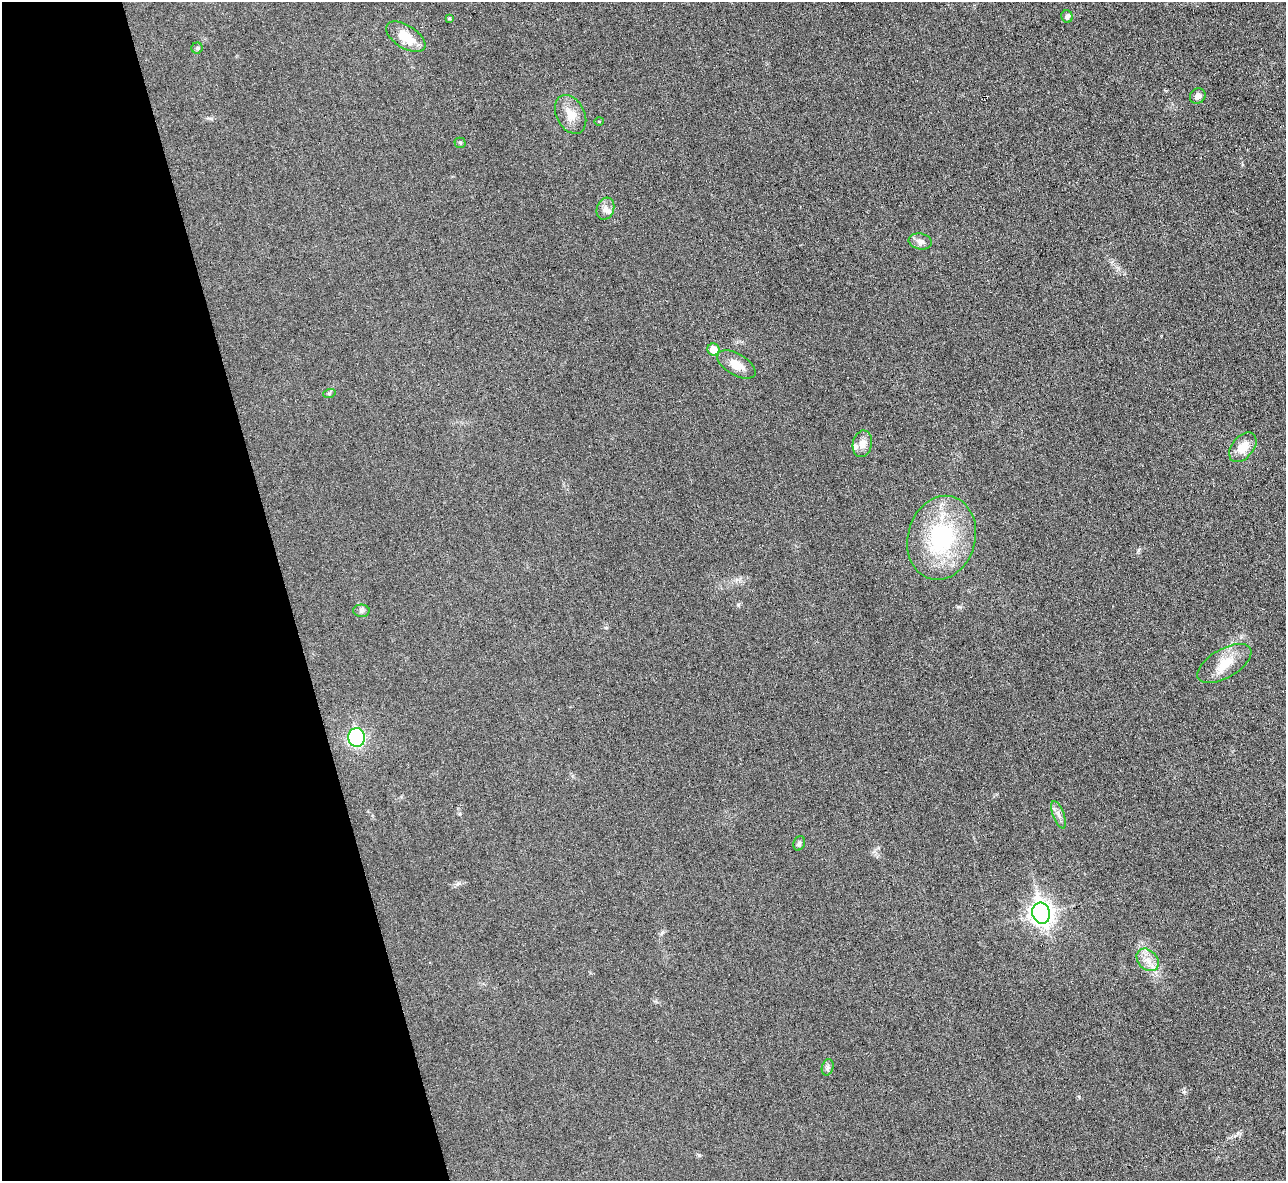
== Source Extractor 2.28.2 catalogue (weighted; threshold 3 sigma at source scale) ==
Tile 5 of 4 x 4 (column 1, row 2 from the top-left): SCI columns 1-1284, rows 2502-3680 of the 5139 x 5124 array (HDU 1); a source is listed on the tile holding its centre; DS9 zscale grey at full resolution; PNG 1288 x 1183 px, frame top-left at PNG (2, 2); each listed source drawn as its Kron ellipse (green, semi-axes under 4 px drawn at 4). Shown black and unused: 22% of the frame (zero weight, under 3 of 6 exposures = <1% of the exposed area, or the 3 px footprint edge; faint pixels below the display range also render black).
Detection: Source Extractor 2.28.2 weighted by HDU 2 'WHT'; one run over the whole footprint, this tile lists its part. Background 0.035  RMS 0.0039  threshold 0.0158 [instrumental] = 3 sigma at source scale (4.09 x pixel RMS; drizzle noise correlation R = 1.36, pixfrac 0.8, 0.05/0.05 arcsec/px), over >= 5 px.
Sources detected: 26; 2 inside a brighter listed object's ellipse — not listed separately; the other 24 listed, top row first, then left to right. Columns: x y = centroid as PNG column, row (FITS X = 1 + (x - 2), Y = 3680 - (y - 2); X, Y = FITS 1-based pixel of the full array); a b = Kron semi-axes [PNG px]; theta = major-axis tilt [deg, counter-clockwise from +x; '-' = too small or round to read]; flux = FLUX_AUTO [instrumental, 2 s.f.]
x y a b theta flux
1067 16 6 5 - 1.3
449 19 4 4 - 0.44
406 37 22 11 -32 7.4
197 48 5 5 - 0.63
1198 96 8 7 - 1.8
571 114 21 14 -62 5
599 122 5 3 - 0.32
460 143 5 5 - 0.46
605 209 11 8 70 2
920 241 12 8 -11 1.9
713 349 6 6 - 4.2
736 365 21 10 -30 4.7
329 394 6 4 19 0.53
862 444 13 9 79 2.6
1243 447 17 10 50 5.6
941 538 42 33 74 38
361 611 8 6 -1 0.94
1224 663 30 14 30 7.9
357 737 9 8 - 39
1059 815 14 5 -69 1.8
799 843 7 5 69 0.74
1041 913 10 9 - 240
1148 960 13 9 -47 3.4
828 1067 8 5 73 0.98
Unlisted compact peaks at least as high as the median listed source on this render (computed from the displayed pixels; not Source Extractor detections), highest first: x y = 738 605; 699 1155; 958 607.